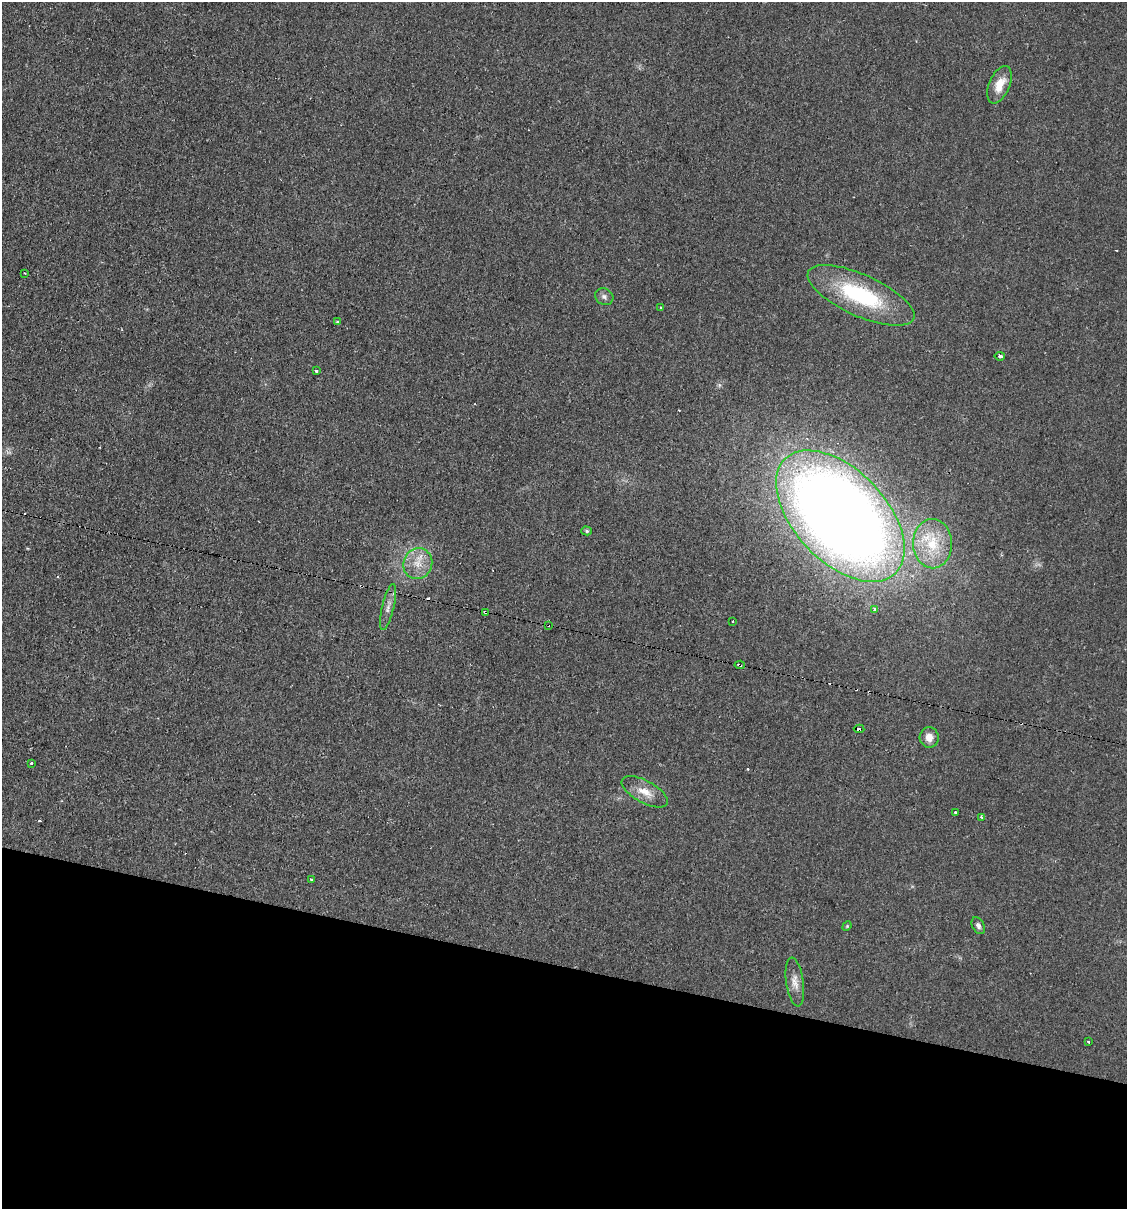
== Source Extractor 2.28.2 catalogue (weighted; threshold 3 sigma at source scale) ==
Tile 15 of 4 x 4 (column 3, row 4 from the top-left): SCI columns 2486-3610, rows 1-1207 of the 4848 x 4828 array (HDU 1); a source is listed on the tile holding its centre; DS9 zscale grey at full resolution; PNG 1129 x 1211 px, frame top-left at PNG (2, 2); each listed source drawn as its Kron ellipse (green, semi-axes under 4 px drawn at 4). Shown black and unused: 20% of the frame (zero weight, under 2 of 3 exposures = <1% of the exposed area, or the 3 px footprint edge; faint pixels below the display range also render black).
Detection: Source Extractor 2.28.2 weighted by HDU 2 'WHT'; one run over the whole footprint, this tile lists its part. Background 0.0329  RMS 0.0049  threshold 0.022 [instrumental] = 3 sigma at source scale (4.5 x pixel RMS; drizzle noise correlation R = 1.50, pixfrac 1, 0.05/0.05 arcsec/px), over >= 5 px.
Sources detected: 37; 8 cosmic-ray / hot-pixel residue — neither listed nor drawn; the other 29 listed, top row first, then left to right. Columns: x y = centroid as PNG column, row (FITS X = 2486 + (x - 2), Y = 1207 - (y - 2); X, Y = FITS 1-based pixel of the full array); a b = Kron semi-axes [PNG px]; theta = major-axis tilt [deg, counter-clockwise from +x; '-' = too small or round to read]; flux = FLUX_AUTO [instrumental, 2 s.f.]
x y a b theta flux
999 85 20 10 66 7.7
24 273 3 2 - 0.38
861 295 58 21 -24 47
604 297 9 8 - 1.9
661 307 3 3 - 0.95
337 322 4 2 - 0.43
1000 356 5 3 - 1
316 371 3 3 - 1.8
840 516 79 46 -46 830
587 531 5 4 - 0.9
932 544 24 19 -89 18
418 564 16 14 65 8
388 607 23 6 77 3.3
874 609 4 3 - 4.4
485 612 3 3 - 0.66
733 621 2 2 - 0.6
548 625 3 2 - 0.45
740 665 5 2 - 1.5
859 729 5 3 - 6.9
929 737 10 9 - 4.3
31 763 3 2 - 0.95
645 792 25 11 -29 7.2
955 812 3 3 - 1.8
981 817 3 3 - 1.8
311 879 3 2 - 0.49
847 926 5 4 - 0.48
978 926 9 6 -61 1.6
795 982 24 8 -82 4.7
1088 1042 3 3 - 0.98
Overlapping masked pixels (flux is a lower limit): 4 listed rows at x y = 485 612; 548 625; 740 665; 859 729